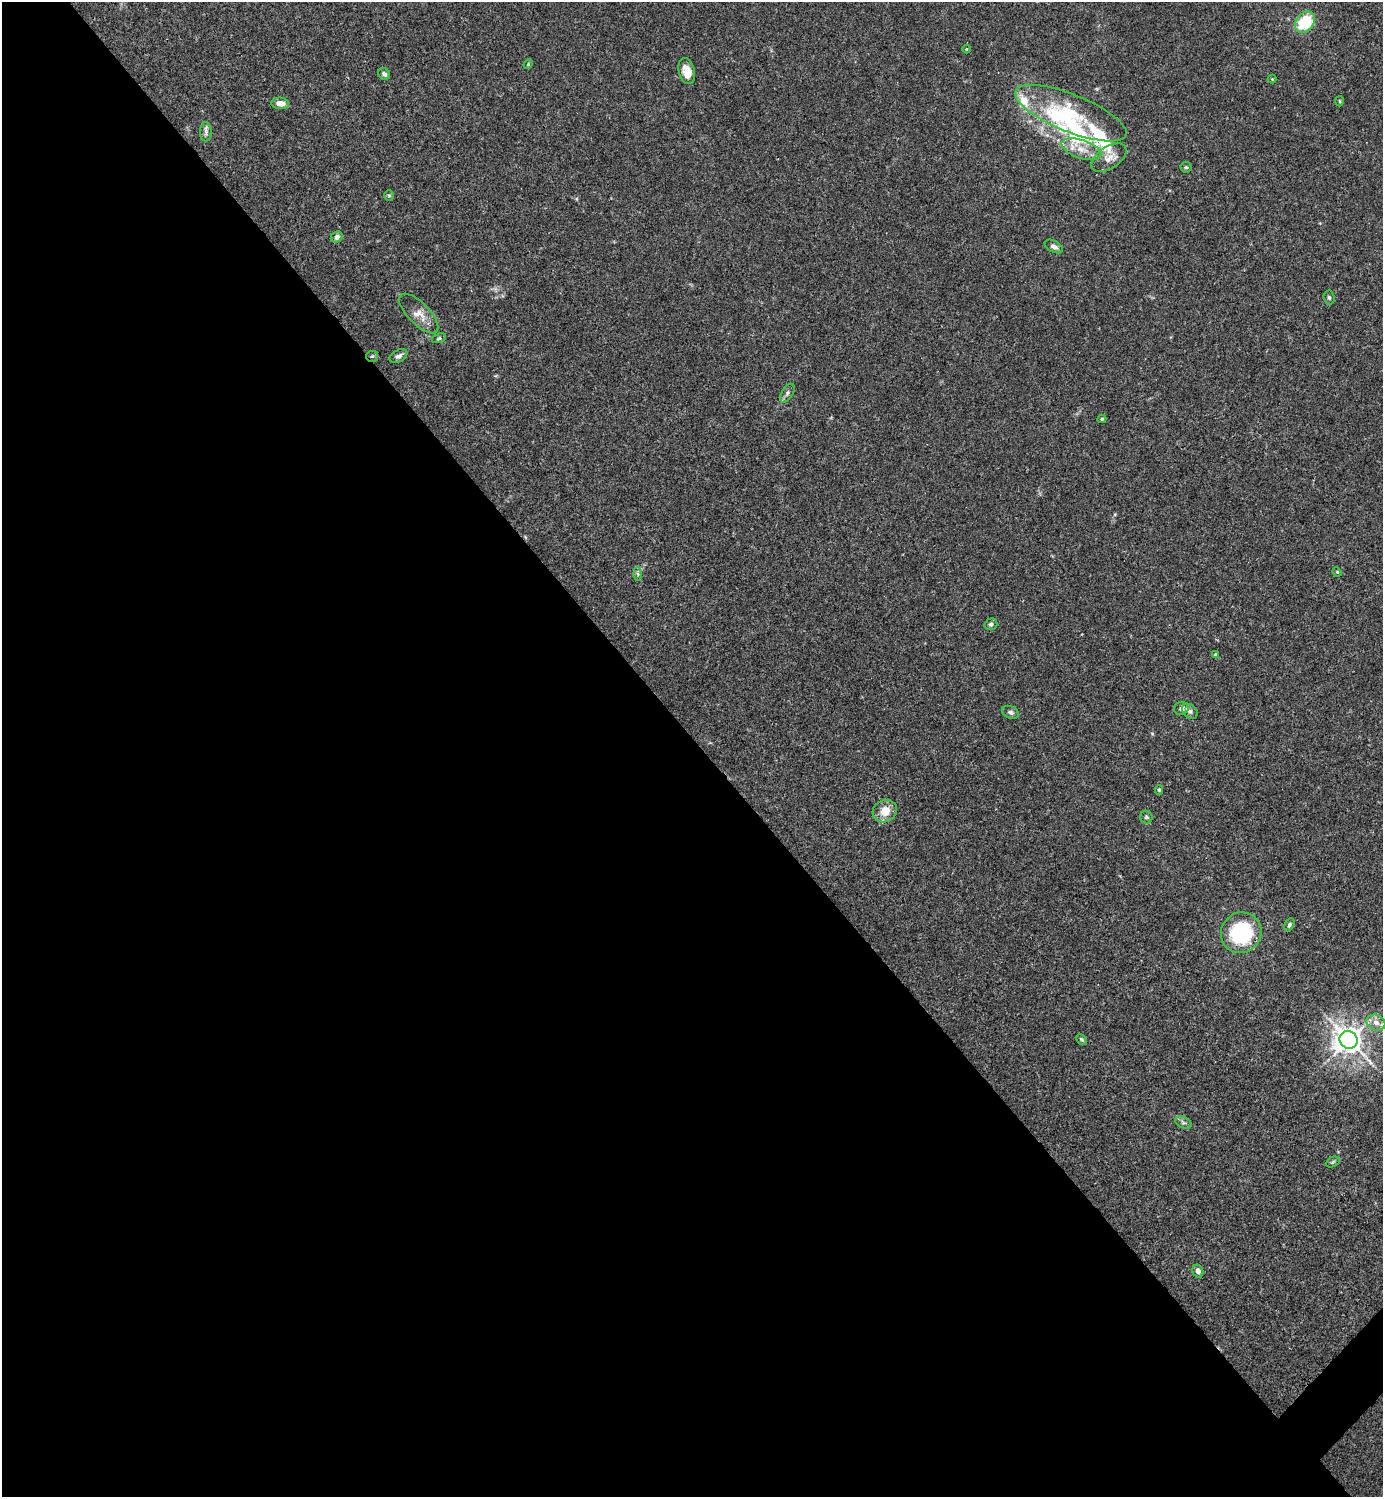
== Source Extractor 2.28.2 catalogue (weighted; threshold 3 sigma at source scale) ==
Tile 9 of 4 x 4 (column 1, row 3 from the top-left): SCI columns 300-1680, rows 1495-2989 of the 5981 x 5982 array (HDU 1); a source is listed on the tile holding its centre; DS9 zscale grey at full resolution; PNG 1385 x 1499 px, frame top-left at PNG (2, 2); each listed source drawn as its Kron ellipse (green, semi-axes under 4 px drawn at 4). Shown black and unused: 51% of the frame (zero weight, under 3 of 4 exposures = <1% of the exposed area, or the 3 px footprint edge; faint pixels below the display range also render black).
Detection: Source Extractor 2.28.2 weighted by HDU 2 'WHT'; one run over the whole footprint, this tile lists its part. Background 0.0149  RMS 0.0021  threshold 0.00953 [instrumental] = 3 sigma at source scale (4.5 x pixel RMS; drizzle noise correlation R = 1.50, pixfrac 1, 0.05/0.05 arcsec/px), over >= 5 px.
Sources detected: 49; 4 inside a brighter object's white glare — neither listed nor drawn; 4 inside a brighter listed object's ellipse — not listed separately; the other 41 listed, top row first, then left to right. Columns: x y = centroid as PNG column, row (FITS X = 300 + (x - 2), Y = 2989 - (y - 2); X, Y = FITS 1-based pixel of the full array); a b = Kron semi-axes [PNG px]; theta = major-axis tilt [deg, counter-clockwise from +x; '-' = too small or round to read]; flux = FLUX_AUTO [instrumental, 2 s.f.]
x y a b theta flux
1305 22 12 9 54 10
967 49 4 3 - 0.17
528 64 5 4 - 0.24
687 71 13 8 -75 2.4
384 74 6 5 - 0.55
1272 79 4 4 - 0.17
1340 101 5 3 - 0.18
280 103 9 5 -6 1.8
1071 113 59 18 -22 14
206 132 9 6 -89 0.69
1081 149 21 9 -19 2.8
1109 158 20 10 34 2.1
1186 167 5 5 - 0.31
389 196 5 5 - 0.28
337 237 6 5 - 0.85
1054 246 10 5 -28 0.79
1329 298 7 5 -86 0.44
419 314 25 11 -46 2.6
439 338 7 4 19 0.37
372 356 6 5 - 0.34
398 356 9 6 28 0.7
787 393 10 5 59 0.58
1102 419 4 4 - 0.27
1337 572 5 4 - 0.22
638 574 6 4 -88 0.39
991 624 6 6 - 0.49
1215 654 3 3 - 0.26
1181 708 7 6 - 0.84
1190 711 9 6 -41 0.71
1010 712 9 6 -24 0.56
1159 790 5 4 - 0.28
885 811 12 11 - 3.1
1146 817 6 6 - 0.49
1289 925 7 4 60 0.47
1241 933 21 20 - 19
1376 1022 9 7 -24 1.4
1082 1039 6 4 -45 0.35
1349 1040 9 8 - 220
1183 1122 9 5 -25 0.53
1333 1162 7 4 26 0.35
1198 1271 6 5 - 0.98
Overlapping masked pixels (flux is a lower limit): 1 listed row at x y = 372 356